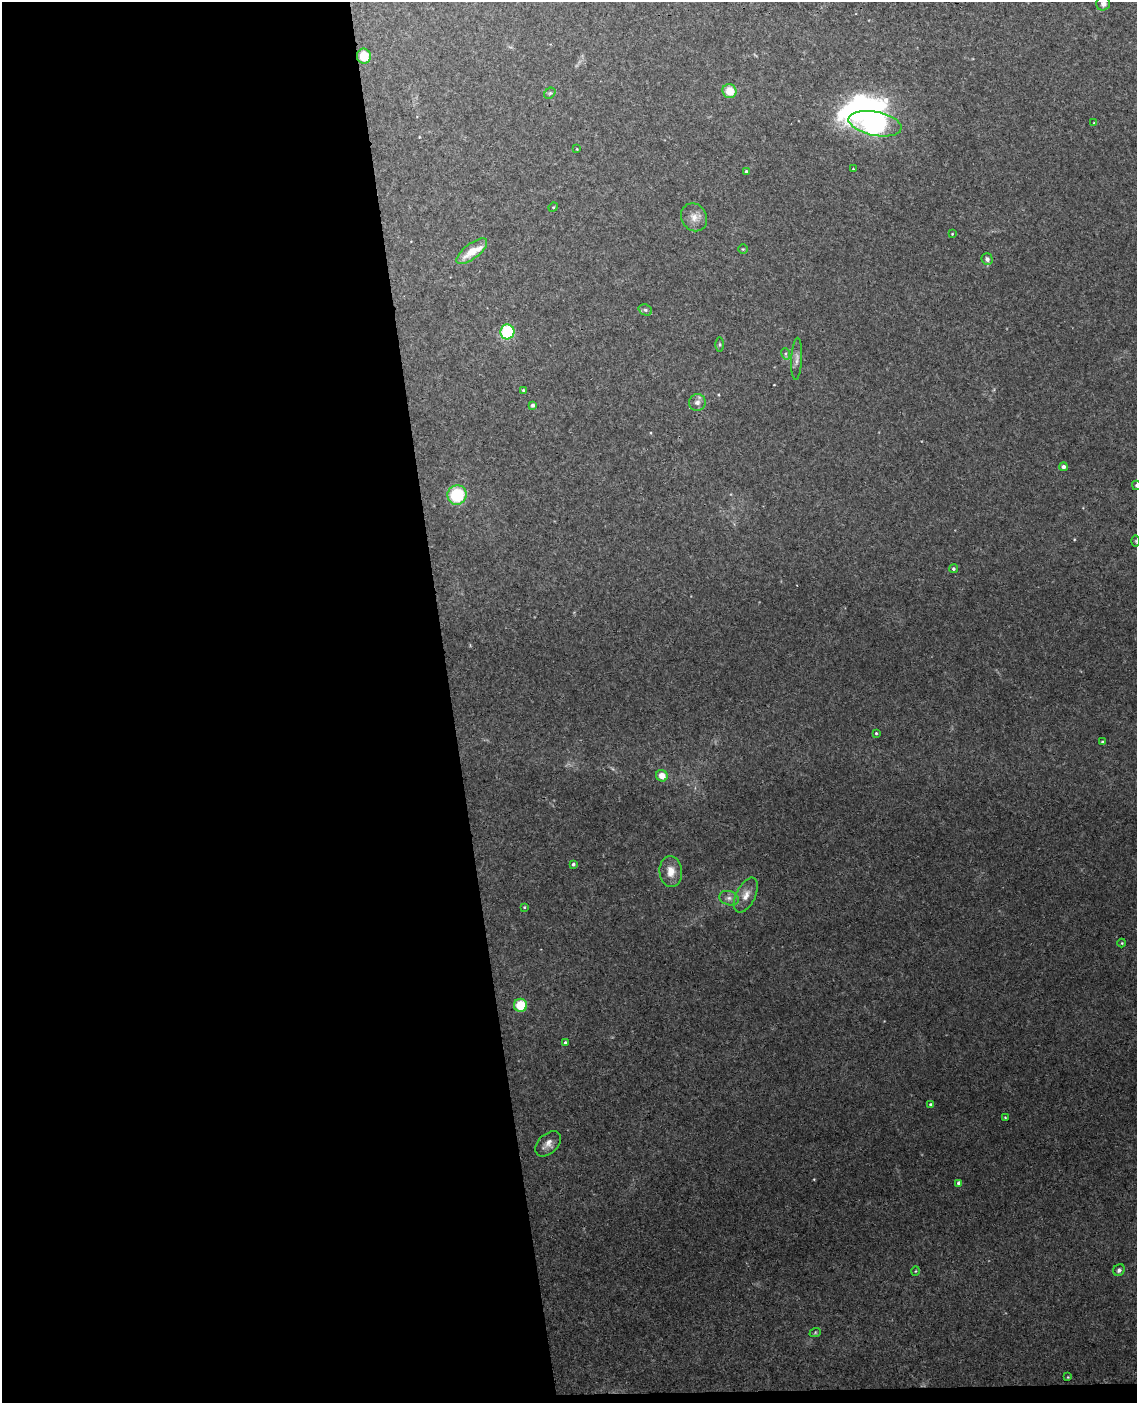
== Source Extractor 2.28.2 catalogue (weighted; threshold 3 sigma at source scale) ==
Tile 9 of 4 x 3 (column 1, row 3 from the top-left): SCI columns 58-1192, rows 242-1642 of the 4652 x 4581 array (HDU 1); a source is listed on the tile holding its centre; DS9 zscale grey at full resolution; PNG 1139 x 1405 px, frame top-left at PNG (2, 2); each listed source drawn as its Kron ellipse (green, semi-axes under 4 px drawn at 4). Shown black and unused: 40% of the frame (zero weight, under 3 of 4 exposures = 6% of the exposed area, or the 3 px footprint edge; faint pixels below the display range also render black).
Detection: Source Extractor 2.28.2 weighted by HDU 2 'WHT'; one run over the whole footprint, this tile lists its part. Background 0.0392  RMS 0.004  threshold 0.0181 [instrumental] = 3 sigma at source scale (4.5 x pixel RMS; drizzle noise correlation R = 1.50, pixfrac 1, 0.05/0.05 arcsec/px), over >= 5 px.
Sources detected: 49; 1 inside a brighter object's white glare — neither listed nor drawn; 1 inside a brighter listed object's ellipse — not listed separately; the other 47 listed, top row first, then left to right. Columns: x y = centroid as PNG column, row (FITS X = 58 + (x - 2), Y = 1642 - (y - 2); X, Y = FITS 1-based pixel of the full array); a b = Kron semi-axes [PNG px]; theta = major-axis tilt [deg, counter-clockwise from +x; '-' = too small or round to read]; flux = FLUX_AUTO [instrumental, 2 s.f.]
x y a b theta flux
1103 4 7 6 - 1.5
364 56 7 7 - 7.2
729 91 7 7 - 6.9
550 93 6 5 - 0.69
1094 123 4 3 - 0.24
875 124 27 12 -11 120
577 149 4 3 - 0.28
853 169 2 2 - 0.26
746 172 4 4 - 0.83
553 207 5 4 - 0.44
694 217 14 12 -60 3.7
952 234 4 3 - 0.3
743 249 5 4 - 0.43
472 251 18 7 38 7.4
987 259 6 5 - 1.3
645 310 7 5 -21 0.93
507 332 7 7 - 29
720 344 7 3 -90 0.53
786 354 6 3 -72 0.6
797 359 21 5 87 1.9
523 390 4 3 - 0.52
697 402 8 8 - 1.8
532 405 4 3 - 0.81
1063 467 4 4 - 1.3
1136 485 4 3 - 0.49
457 495 10 9 - 21
1136 541 6 4 -89 0.45
953 569 4 4 - 0.62
876 733 4 4 - 0.47
1102 742 4 3 - 0.55
662 776 6 5 - 4.3
573 864 4 4 - 0.73
671 871 15 11 -85 4.8
746 895 19 9 64 3.9
729 898 10 7 -18 1.8
524 907 4 3 - 0.38
1122 943 4 4 - 0.39
521 1005 6 6 - 11
565 1042 4 3 - 0.54
930 1104 4 3 - 0.45
1005 1117 3 2 - 0.29
548 1144 15 9 44 2.9
959 1183 4 4 - 1.3
1119 1270 6 5 - 0.98
915 1271 5 3 - 0.33
815 1333 6 4 19 0.43
1068 1377 4 3 - 0.33
Isophote crosses this tile's border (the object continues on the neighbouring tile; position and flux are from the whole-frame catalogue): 2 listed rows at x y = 1103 4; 1136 485